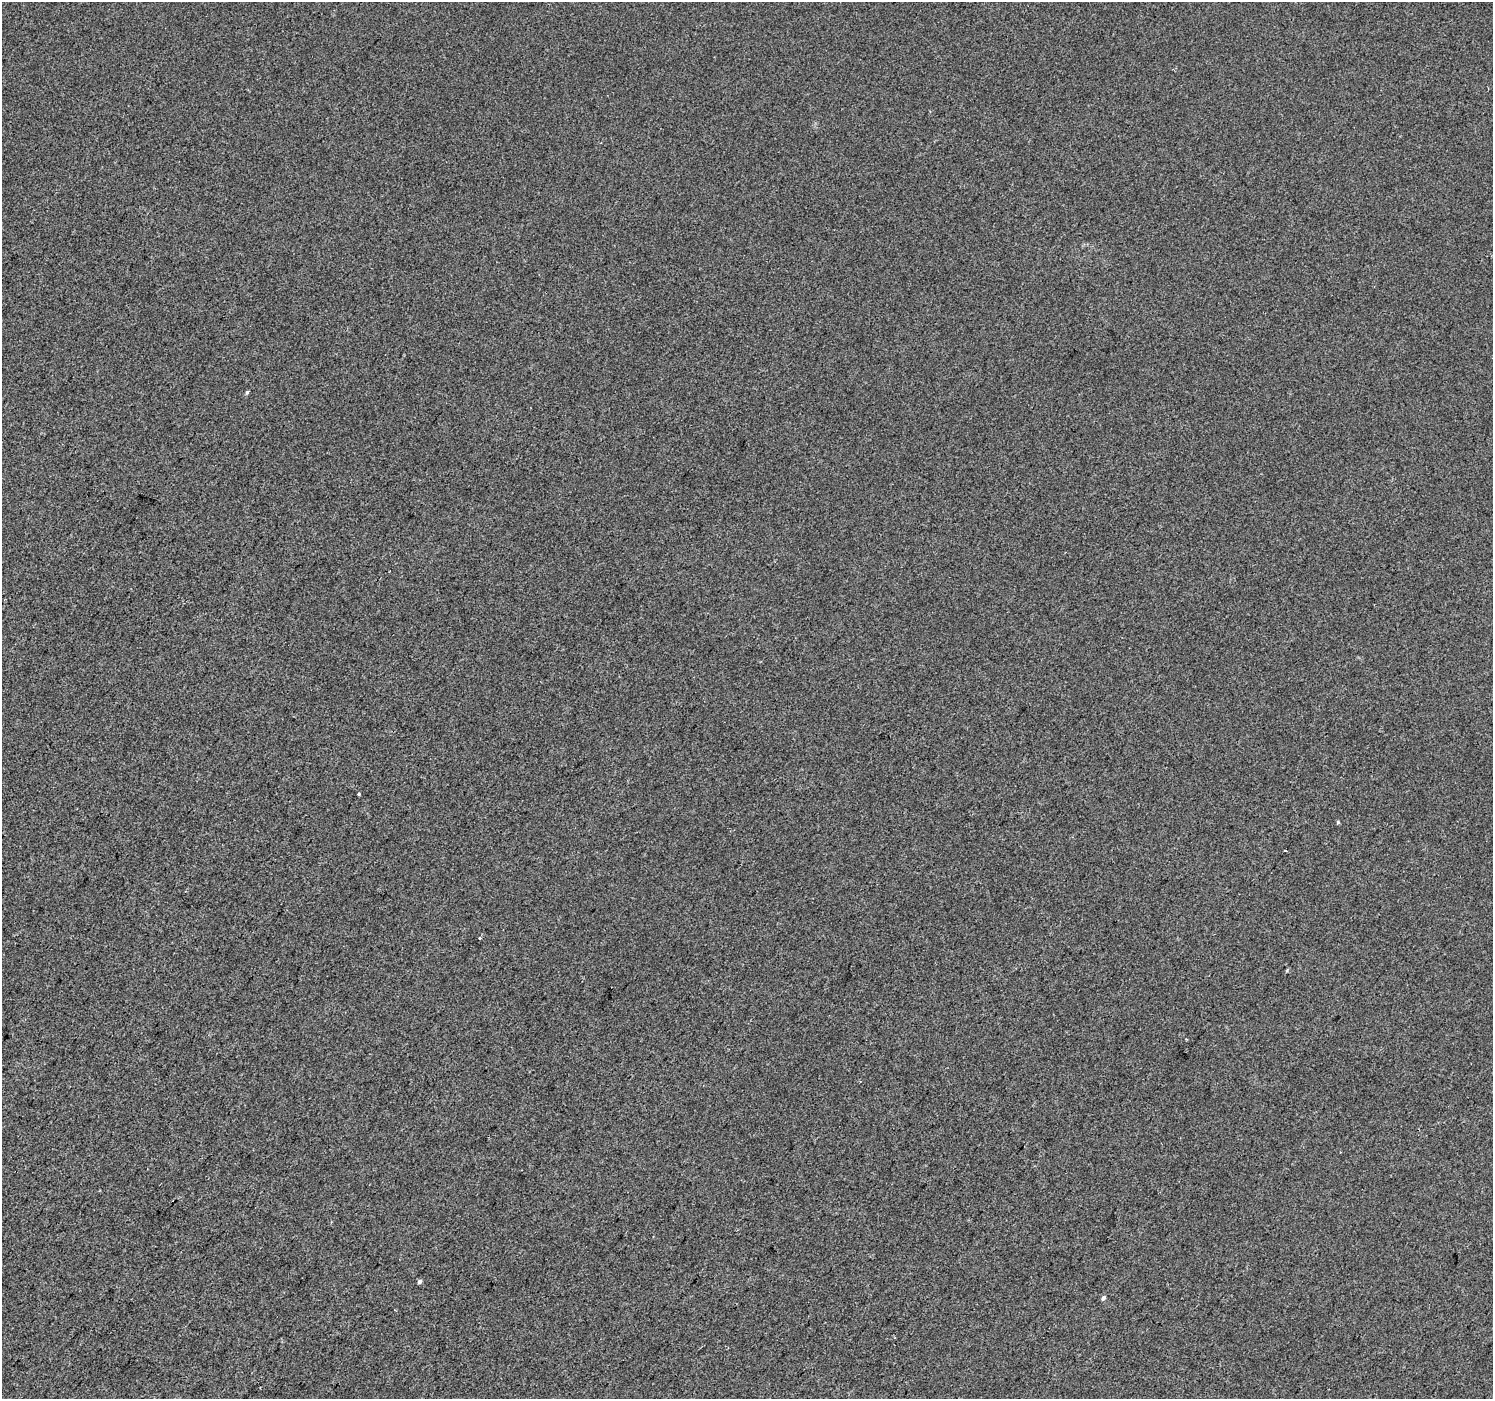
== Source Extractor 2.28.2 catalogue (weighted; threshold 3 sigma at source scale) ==
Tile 7 of 4 x 4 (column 3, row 2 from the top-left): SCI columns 2988-4478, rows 3038-4434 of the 5969 x 6009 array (HDU 1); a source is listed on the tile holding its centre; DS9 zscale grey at full resolution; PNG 1495 x 1401 px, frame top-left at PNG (2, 2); no overlay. Shown black and unused: <1% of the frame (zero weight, under 2 of 3 exposures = <1% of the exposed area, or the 3 px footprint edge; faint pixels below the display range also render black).
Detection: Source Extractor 2.28.2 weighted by HDU 2 'WHT'; one run over the whole footprint, this tile lists its part. Background 4.93e-04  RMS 0.0057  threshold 0.0254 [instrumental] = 3 sigma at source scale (4.5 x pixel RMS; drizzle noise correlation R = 1.50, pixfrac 1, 0.0396/0.0396 arcsec/px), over >= 5 px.
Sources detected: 7; all 7 listed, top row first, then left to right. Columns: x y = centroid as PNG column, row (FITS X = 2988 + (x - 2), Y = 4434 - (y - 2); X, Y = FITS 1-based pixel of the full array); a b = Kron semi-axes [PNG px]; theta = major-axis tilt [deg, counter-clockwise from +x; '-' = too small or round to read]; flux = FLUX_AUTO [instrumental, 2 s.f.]
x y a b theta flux
247 392 4 4 - 0.75
359 794 3 3 - 0.74
1338 822 5 4 - 0.7
1285 850 4 2 - 0.37
479 938 3 3 - 1.9
419 1281 5 4 - 1.2
1103 1298 5 4 - 1.5